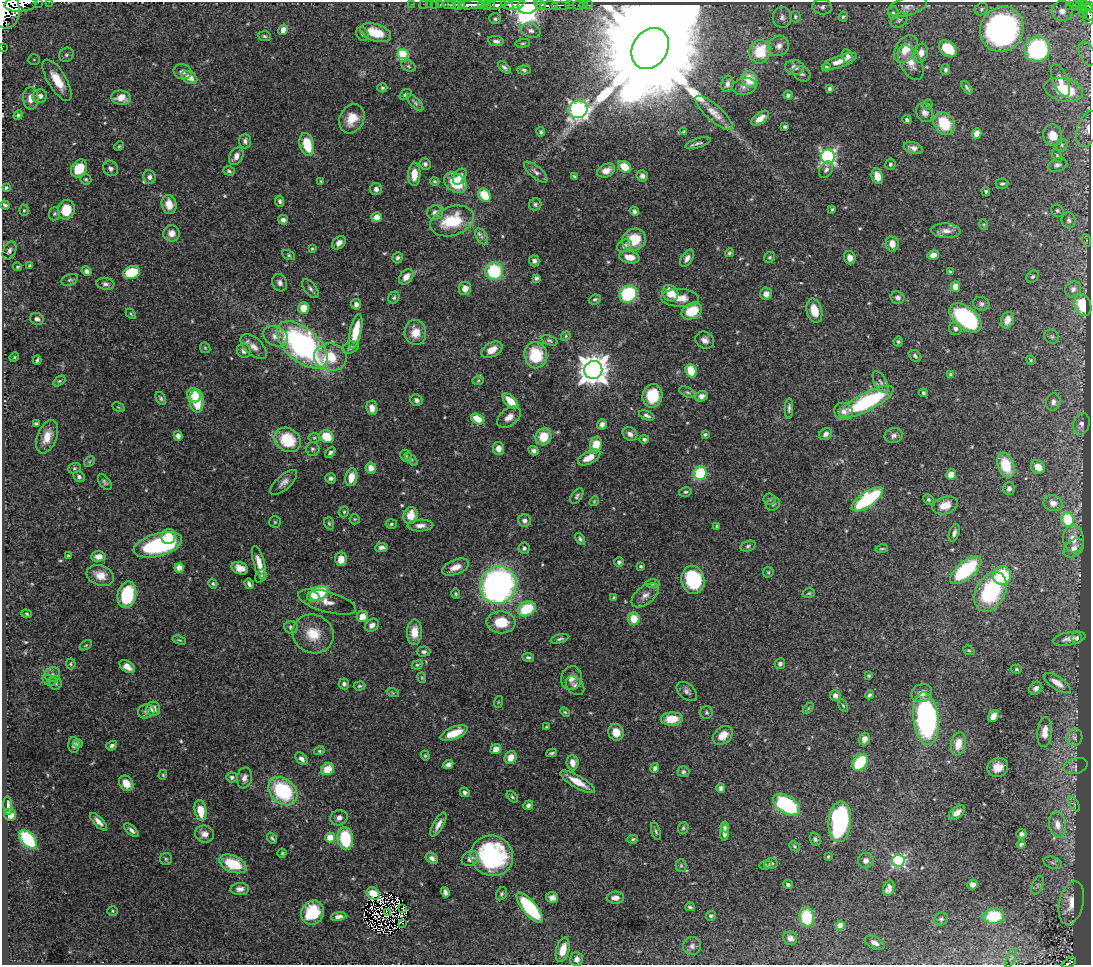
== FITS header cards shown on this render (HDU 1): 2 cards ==
NAXIS1  =                 1089
NAXIS2  =                  963

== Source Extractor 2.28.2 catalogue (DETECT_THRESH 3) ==
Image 1089 x 963 px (HDU 1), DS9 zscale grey, 1 PNG px = 1 image px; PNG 1093 x 967 px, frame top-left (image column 1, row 963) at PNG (2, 2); each listed source drawn as its Kron ellipse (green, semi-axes under 4 px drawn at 4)
Background 1.37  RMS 0.02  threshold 0.0597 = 3 sigma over >= 5 px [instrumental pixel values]
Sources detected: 553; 5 with non-positive FLUX_AUTO (blend fragments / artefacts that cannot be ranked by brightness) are neither listed nor drawn; of the other 548, the 500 brightest by FLUX_AUTO listed and drawn (48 fainter detections omitted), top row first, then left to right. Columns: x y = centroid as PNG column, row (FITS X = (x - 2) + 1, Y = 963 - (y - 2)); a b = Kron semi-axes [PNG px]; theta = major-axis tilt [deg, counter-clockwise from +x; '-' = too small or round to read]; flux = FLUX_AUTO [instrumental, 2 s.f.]
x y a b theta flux
38 2 2 2 - 43
49 2 2 2 - 13
20 4 16 7 5 2100
411 4 2 2 - 6.6
423 4 2 2 - 17
429 4 2 2 - 16
435 4 2 2 - 14
440 4 3 2 - 31
448 4 5 3 - 62
452 4 3 3 - 58
457 5 5 4 - 640
461 5 3 3 - 340
471 5 13 3 7 1600
486 5 5 3 - 130
491 5 4 2 - 100
497 5 9 4 15 570
507 5 7 3 -30 580
515 5 10 4 15 660
540 5 6 3 -27 540
561 5 9 2 0 220
569 5 3 2 - 93
578 5 5 3 - 68
583 5 2 2 - 13
588 5 2 2 - 12
1080 5 3 3 - 95
482 6 4 3 - 55
528 6 10 8 14 4800
549 6 9 3 4 480
908 6 20 9 15 11
1069 6 3 3 - 57
1075 6 5 3 - 130
1089 6 4 2 - 190
822 7 9 7 -6 4.9
1082 8 4 3 - 92
981 9 7 6 - 2.9
6 11 17 13 88 4900
1062 11 10 10 - 18
1088 11 11 5 -64 170
893 13 6 5 - 3
1083 13 5 2 - 67
843 16 5 4 - 2.4
782 17 10 9 - 6.6
795 17 6 5 - 2.7
1088 18 7 5 -84 210
495 19 6 5 - 2.7
899 20 9 6 36 4.3
1002 29 23 21 62 430
283 30 5 4 - 11
531 30 10 7 -18 6.7
376 33 16 8 -18 31
362 34 7 5 -62 3.3
265 36 6 5 - 2.5
496 41 7 5 -10 5.2
523 43 7 4 7 2.1
779 46 10 9 - 9.7
2 48 2 2 - 9.6
650 48 22 17 57 90000
906 49 15 10 57 23
948 49 10 7 -37 41
1037 49 13 12 - 210
760 52 12 10 70 48
921 53 9 7 71 12
1087 53 12 7 -69 8.3
403 54 5 5 - 93
66 55 7 6 - 3.9
848 56 7 5 -67 4.8
34 59 6 5 - 2.4
839 61 18 6 19 15
911 63 19 10 -62 16
408 66 7 5 -27 2.7
504 67 8 4 -44 3.4
795 67 9 7 -8 9.7
826 67 4 4 - 2.9
524 70 7 4 -3 2.8
945 70 5 4 - 2.8
182 72 9 7 -15 6.3
802 74 9 7 -32 4.1
189 77 8 6 -31 14
749 79 8 7 - 32
57 80 24 9 -59 35
1060 80 17 7 -67 17
727 84 8 6 77 5.8
744 86 12 8 10 7.7
967 87 7 3 -54 2.8
382 88 5 4 - 2.1
829 89 4 3 - 2.8
1064 90 20 11 -13 81
405 94 6 4 35 2.6
788 95 4 4 - 4.5
40 96 7 6 - 8
31 98 11 7 -89 13
121 98 10 7 -7 18
415 103 11 4 -47 3.2
928 105 5 4 - 2
578 109 10 8 20 500
714 113 24 8 -42 15
925 113 10 8 -60 7.2
18 115 5 4 - 2.5
760 118 10 5 37 11
352 119 15 12 62 24
907 119 5 4 - 2.6
944 123 12 10 -57 48
785 127 4 3 - 2.6
1087 129 18 10 72 14
541 132 5 4 - 2.5
684 132 4 4 - 1.7
977 134 6 4 71 9.6
1053 135 11 9 -68 21
245 141 7 5 90 4.2
698 143 13 4 17 3.8
307 144 12 7 -75 44
1062 145 6 5 - 2.7
119 146 5 3 - 1.5
913 148 10 5 -16 6.5
1057 155 7 4 -63 2.5
236 156 9 6 58 9.3
828 157 7 7 - 370
425 164 6 5 - 4
890 164 5 5 - 2.6
1057 165 9 6 21 5.3
624 167 7 5 -35 31
79 168 9 7 55 37
110 168 8 7 - 4.8
826 170 9 6 58 4.5
229 171 6 4 -19 2.7
606 171 9 6 26 14
536 172 14 6 -40 6
414 174 11 6 88 16
642 176 6 5 - 5.8
877 176 8 5 -72 17
150 177 7 6 - 5
460 177 9 5 56 9.5
574 177 4 3 - 1.9
86 179 5 5 - 2.2
321 181 3 3 - 1.6
435 181 5 4 - 1.7
455 183 12 9 -35 48
1002 183 6 5 - 2.7
6 187 4 3 - 2.2
376 189 6 6 - 5.7
986 191 5 4 - 2.2
484 195 7 5 -53 39
280 201 5 4 - 3.9
169 204 10 7 -75 18
535 204 6 6 - 3.1
5 205 5 3 - 2.7
832 209 3 3 - 1.7
24 210 5 4 - 2
66 210 10 8 75 34
634 211 5 4 - 3.6
1057 211 6 5 - 2.5
435 213 8 7 - 8.9
54 214 7 5 85 2.4
377 217 5 5 - 15
283 220 5 4 - 5.8
1069 220 8 7 - 4.6
452 221 22 14 18 66
984 225 5 3 - 1.6
946 231 15 7 -3 10
171 233 8 8 - 12
482 237 9 5 -58 5
634 240 12 10 27 41
1086 240 6 4 -70 1.7
339 243 8 5 42 7.1
892 244 8 6 -81 13
624 246 8 6 36 5.1
312 248 3 3 - 1.6
9 251 9 6 62 4.5
729 253 5 4 - 2.3
289 255 7 4 -28 2.1
933 255 6 5 - 8.6
629 257 10 6 -11 16
770 257 6 5 - 2.5
397 258 5 5 - 3.2
687 258 9 5 59 5.7
850 258 7 5 -71 7.8
534 261 5 5 - 4.9
29 265 3 3 - 2
18 267 4 3 - 1.8
86 271 5 4 - 4.6
494 271 9 9 - 85
950 272 4 3 - 2.7
131 273 9 6 16 41
406 277 9 6 48 13
1033 277 7 5 44 2.7
536 278 4 3 - 5.1
70 280 8 5 21 2.9
280 283 9 7 -64 6
105 284 9 6 -6 4.5
955 286 5 4 - 19
465 288 6 6 - 12
310 289 11 6 -53 4.5
1073 289 8 7 - 9.1
670 293 9 7 -51 24
628 294 9 8 - 140
766 294 6 6 - 7.9
898 297 7 6 - 5
394 298 6 5 - 2.4
680 298 19 9 -2 21
595 299 6 5 - 2.9
356 304 5 5 - 5.7
981 304 8 6 -16 3.9
1083 305 11 8 -68 56
304 308 5 5 - 25
692 311 11 8 26 45
814 311 12 7 -75 23
131 314 6 3 -46 1.6
965 318 19 10 -40 180
37 319 7 5 -25 4.6
1007 320 8 6 67 14
955 329 6 6 - 5.2
356 331 18 5 77 38
415 332 13 11 -87 21
275 336 13 9 -24 12
566 336 5 4 - 1.8
1052 337 7 6 - 3.5
549 340 8 4 -20 2.7
705 340 10 8 -30 7.7
898 342 5 4 - 2.7
302 345 30 16 -41 360
254 347 16 8 -42 11
350 347 8 5 21 4.4
205 348 6 4 -44 1.7
492 350 11 7 29 16
244 351 7 6 - 6.9
536 355 13 11 -81 63
915 356 7 5 -40 2.9
14 357 5 4 - 1.6
330 357 16 13 -8 42
37 360 4 2 - 2.3
1031 360 5 4 - 1.6
593 370 9 9 - 2200
691 371 7 5 -69 39
950 374 4 4 - 1.6
59 381 7 4 36 1.9
478 381 5 3 - 1.5
881 382 12 6 -60 5.2
687 392 9 5 -26 3.4
923 393 4 4 - 2.8
194 395 7 6 - 32
652 396 12 10 78 45
701 396 6 5 - 7.1
161 398 7 4 -59 2.9
416 400 6 5 - 4.7
197 401 11 7 -86 50
510 401 10 5 -44 23
866 402 30 9 28 150
1053 402 8 7 - 6.6
118 407 6 4 -30 1.7
372 408 7 5 -82 10
789 408 10 4 88 3.4
844 411 9 8 - 8.5
647 415 8 4 -21 4.1
509 417 13 8 38 9.7
478 419 7 5 -31 30
36 423 4 3 - 2.3
602 424 5 5 - 5.5
1081 424 11 8 75 6.8
630 434 8 6 -35 6
705 434 4 3 - 2.5
826 434 7 5 38 5.8
178 436 5 4 - 6.4
893 436 9 7 20 5.1
47 437 17 9 68 20
327 437 7 6 - 38
543 437 9 8 - 29
314 438 5 5 - 1.9
644 439 5 4 - 3
287 440 14 11 -35 59
596 445 8 6 73 32
498 448 6 5 - 11
312 449 7 7 - 3
533 451 5 4 - 4.6
330 453 6 4 42 3.2
406 456 7 5 -46 2.5
589 457 12 6 28 19
411 459 7 4 -46 2.2
89 462 6 4 46 2.1
1006 465 13 8 -69 43
1038 467 7 6 - 16
74 468 6 5 - 2.3
371 468 5 5 - 13
700 473 7 6 - 70
951 474 5 5 - 19
79 477 6 5 - 3.8
351 477 9 6 79 18
331 478 5 5 - 4.2
105 482 9 5 -53 3.1
284 482 17 7 42 8.5
1009 488 6 6 - 4.8
685 492 6 4 13 2.5
577 496 9 5 55 3.2
769 499 6 6 - 2.8
867 499 18 7 35 130
928 500 6 4 -46 2.1
594 501 5 4 - 1.7
1053 503 9 8 - 10
773 504 7 6 - 3.1
945 505 13 8 19 19
344 512 6 4 68 1.9
411 515 8 7 - 23
355 519 5 5 - 1.8
1068 519 7 6 - 67
525 521 6 6 - 5.2
275 522 6 6 - 2.1
329 523 6 4 -72 2.1
391 524 5 4 - 2.3
420 526 13 6 2 8.4
717 526 4 4 - 1.8
954 533 9 5 70 4.7
169 536 7 7 - 15
580 539 7 4 -60 3
1073 539 14 10 -84 17
158 545 25 11 16 170
748 546 8 5 16 2.9
382 547 6 4 5 5.2
524 548 5 5 - 3.1
1074 548 11 8 40 9.1
882 549 6 3 10 1.8
68 556 3 3 - 1.8
98 556 7 5 2 11
341 559 7 5 87 18
619 562 5 5 - 3.8
259 563 18 5 -74 16
641 566 3 3 - 2
456 567 14 7 21 15
179 568 4 4 - 27
240 568 8 6 -21 14
966 570 19 8 40 130
768 572 5 5 - 2
100 575 14 10 -19 17
1002 575 9 9 - 70
261 576 7 4 59 2.7
693 580 14 11 -78 110
213 584 5 4 - 2.1
249 584 5 3 - 3.8
653 584 7 3 1 1.9
498 585 19 17 62 490
991 592 21 14 62 140
319 593 10 6 29 95
809 593 6 4 15 2.1
456 594 5 4 - 2.2
127 595 13 9 78 89
645 595 16 9 38 11
313 596 6 5 - 16
614 598 4 3 - 2.3
327 602 30 10 -16 14
527 609 9 7 25 61
27 614 5 4 - 2
362 616 6 5 - 16
634 619 6 6 - 28
501 622 14 11 -1 36
372 625 7 6 - 7.3
291 627 6 6 - 4.8
414 632 12 7 87 21
313 634 21 19 -26 34
1077 638 6 5 - 2.8
560 639 9 4 16 2.7
1069 639 16 6 11 9.8
179 640 7 3 -18 2.1
86 645 7 3 35 1.6
969 650 6 4 -20 1.9
424 652 7 5 2 3.5
528 657 6 4 -8 2.5
71 664 5 5 - 1.9
780 664 5 5 - 4
417 665 5 4 - 2.1
127 667 8 5 -33 9.2
1016 669 5 4 - 2.2
52 675 8 7 - 4.6
869 675 3 3 - 1.6
422 677 5 4 - 1.7
571 678 12 10 72 11
49 680 7 5 -16 2.6
56 683 7 6 - 3.2
1057 683 15 6 -33 14
344 684 5 5 - 3.7
359 686 6 4 4 2.3
575 686 10 8 -47 5.6
1036 688 7 6 - 5.2
687 691 12 7 -39 5.8
393 693 6 4 -19 1.8
922 693 10 9 - 11
869 695 4 3 - 3
835 696 5 5 - 5.7
498 702 6 4 71 1.8
843 705 7 4 -62 1.8
808 708 7 4 45 1.9
153 709 7 7 - 12
146 711 8 7 - 4.9
565 712 5 4 - 1.7
707 712 6 6 - 2.9
993 716 6 5 - 13
672 719 11 6 3 29
926 719 26 12 -83 310
547 727 4 3 - 2.4
616 732 8 7 - 18
1045 732 15 7 85 14
454 733 14 6 22 26
723 735 11 8 42 18
1074 737 8 8 - 5.8
864 739 6 5 - 9.7
78 743 4 4 - 2.5
958 744 11 7 79 23
74 745 8 5 -87 4.5
112 746 6 4 36 3.9
496 749 5 5 - 13
319 751 5 4 - 2.1
552 753 5 3 - 2.4
425 756 5 4 - 1.7
511 757 7 5 56 15
301 759 7 5 -48 5.5
860 762 9 6 51 78
573 763 7 6 - 12
448 764 5 4 - 6
1075 766 12 7 18 5.4
998 767 10 9 - 19
655 768 5 4 - 4
328 769 6 6 - 28
683 772 6 5 - 2.9
163 775 5 4 - 1.6
232 777 5 5 - 3.8
244 778 10 7 79 6.9
577 782 19 6 -30 23
126 783 8 6 -52 19
721 788 5 4 - 4.6
283 791 16 12 -42 120
465 792 5 4 - 4.5
512 797 7 4 -45 2.5
1074 804 8 3 -58 2.2
8 805 9 4 -87 7.1
528 805 5 4 - 4.1
787 805 15 8 -33 160
201 810 10 6 -81 34
957 813 9 5 37 9.6
10 815 6 5 - 13
339 818 9 7 21 7.3
99 822 11 4 -46 8.8
840 822 20 11 85 230
438 824 13 5 60 9.5
1057 825 13 8 -81 16
725 827 5 4 - 3.6
683 828 6 5 - 2.4
132 830 9 4 -43 4.5
656 831 9 4 -72 3
725 833 8 4 85 7.3
204 834 10 8 -16 8.3
1021 834 5 4 - 4.4
330 837 5 5 - 25
272 838 6 3 -52 2.6
28 839 11 6 -47 130
345 839 11 7 -82 76
633 839 5 3 - 2.2
815 839 7 5 -71 3.1
1021 844 4 4 - 5
795 846 6 4 -41 2.2
282 853 4 4 - 1.9
492 856 21 20 - 160
828 856 3 3 - 1.7
432 858 6 5 - 5.6
166 859 6 6 - 2.3
470 859 9 7 31 7.4
866 861 8 7 - 6.3
898 861 6 6 - 240
1053 863 9 5 -19 4.1
233 864 14 8 -22 53
771 864 7 5 11 3.2
681 865 6 5 - 2.4
765 865 6 4 2 1.8
788 884 5 4 - 3
973 884 5 5 - 7.3
1038 885 10 5 67 4
889 888 8 5 75 6.7
240 889 9 6 3 6.9
445 892 5 4 - 5.2
373 893 7 6 - 16
501 894 7 5 60 2.5
552 897 6 5 - 6.6
615 898 8 6 2 9.1
1071 903 22 12 77 31
690 907 5 3 - 2.4
530 908 19 6 -50 150
403 909 2 2 - 1.9
113 911 5 4 - 1.9
312 913 12 11 - 55
387 913 3 2 - 3.4
338 916 8 4 8 6.1
711 916 5 4 - 3.1
994 916 10 7 5 58
807 917 10 7 -82 66
941 919 7 6 - 3.1
402 923 3 2 - 2.1
840 926 4 4 - 29
790 938 7 6 - 6.2
875 943 10 6 -26 7
692 946 9 9 - 5.6
563 950 12 6 74 24
1011 958 10 4 66 2.9
577 959 7 6 - 8.1
1069 963 8 3 23 87
At the frame edge (FLAGS 8, measured only in part): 10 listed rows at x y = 38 2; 49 2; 20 4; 1089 6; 6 11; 1088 18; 2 48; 1064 90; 1087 129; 1069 963
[48 fainter detections neither listed nor drawn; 5 non-positive-flux detections neither listed nor drawn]